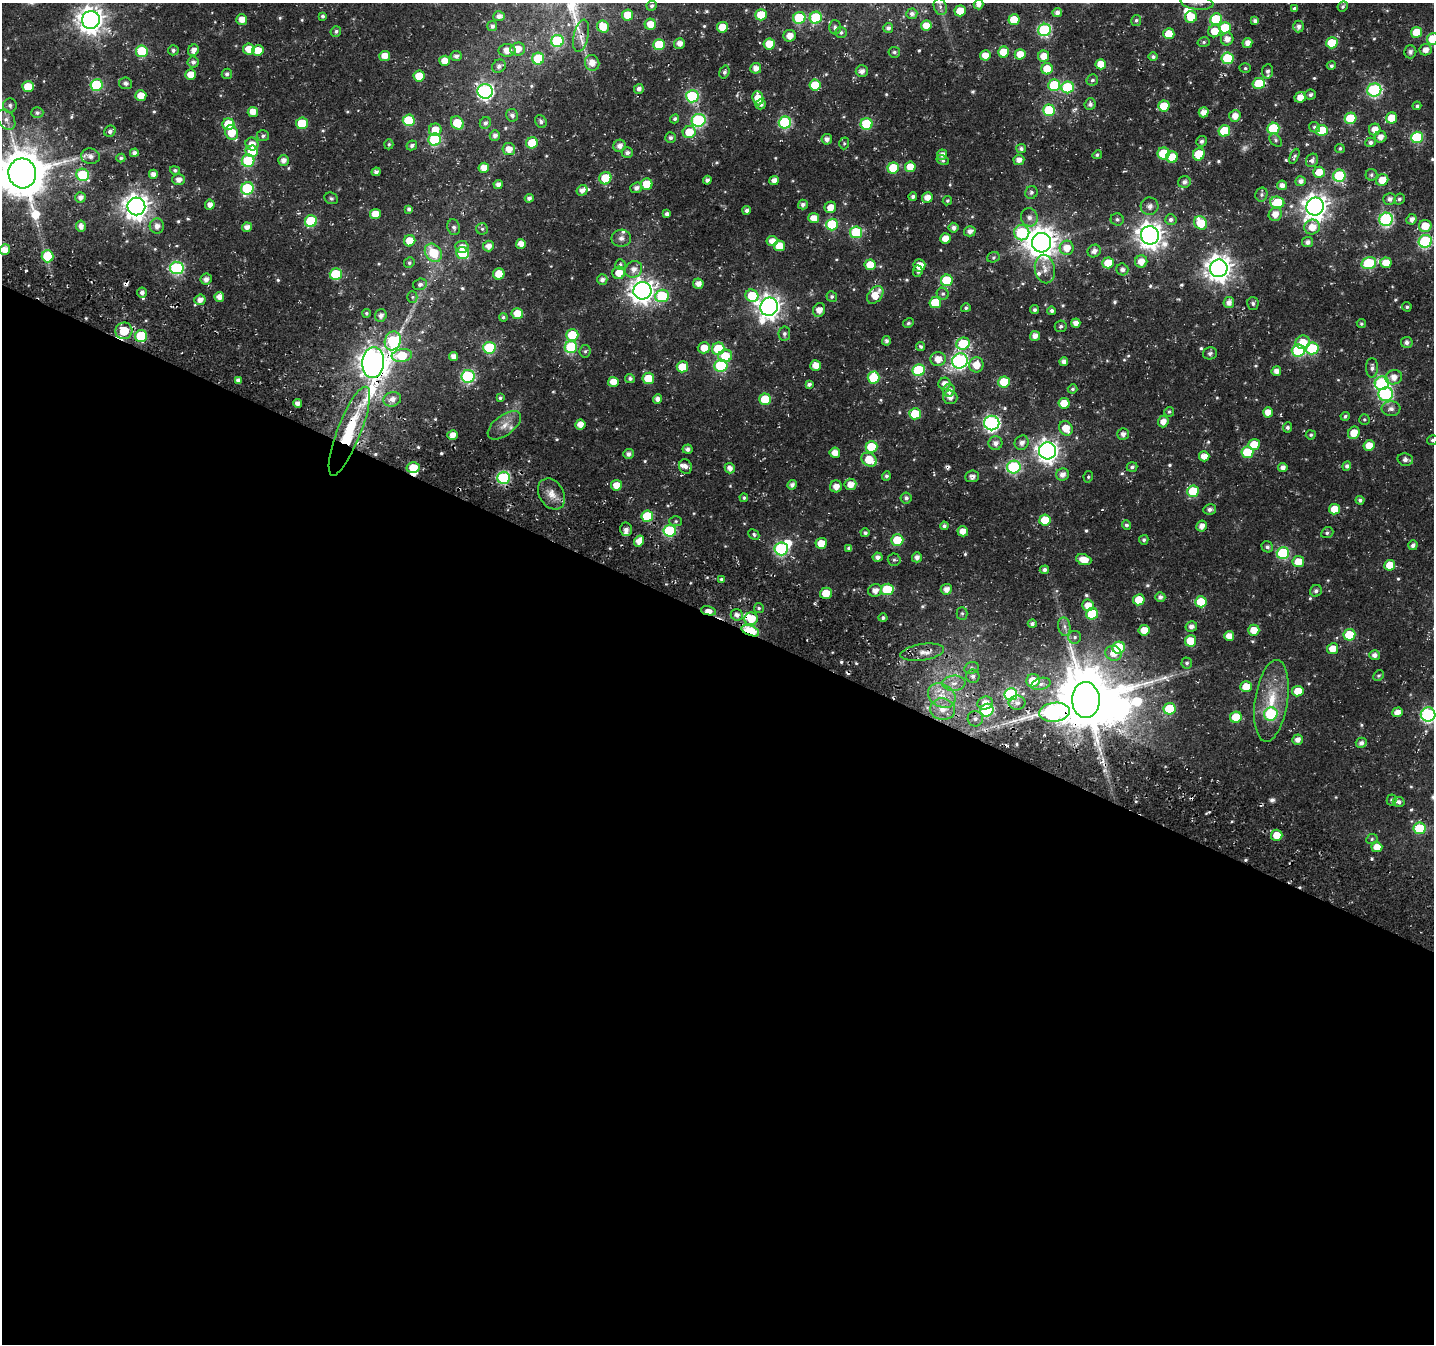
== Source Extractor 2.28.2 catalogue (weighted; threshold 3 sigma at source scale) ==
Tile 14 of 4 x 4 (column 2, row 4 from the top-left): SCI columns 1445-2876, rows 288-1629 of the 5806 x 5920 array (HDU 1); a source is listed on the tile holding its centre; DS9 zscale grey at full resolution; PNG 1436 x 1346 px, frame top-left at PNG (2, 3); each listed source drawn as its Kron ellipse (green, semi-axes under 4 px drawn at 4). Shown black and unused: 54% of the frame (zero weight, under 3 of 4 exposures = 4% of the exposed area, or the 3 px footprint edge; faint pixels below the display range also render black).
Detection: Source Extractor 2.28.2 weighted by HDU 2 'WHT'; one run over the whole footprint, this tile lists its part. Background 0.0176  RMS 0.0038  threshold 0.0172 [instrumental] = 3 sigma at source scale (4.5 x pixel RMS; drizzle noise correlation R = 1.50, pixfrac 1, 0.0396/0.0396 arcsec/px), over >= 5 px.
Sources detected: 616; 1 too faint to see at this stretch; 4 inside a brighter object's white glare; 9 cosmic-ray / hot-pixel residue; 1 long thin detection or spike segment (spike, bleed or trail) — neither listed nor drawn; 8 inside a brighter listed object's ellipse — not listed separately; of the other 593, all 500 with FLUX_AUTO >= 0.633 (the completeness limit of this list) listed and drawn (93 fainter detections not listed), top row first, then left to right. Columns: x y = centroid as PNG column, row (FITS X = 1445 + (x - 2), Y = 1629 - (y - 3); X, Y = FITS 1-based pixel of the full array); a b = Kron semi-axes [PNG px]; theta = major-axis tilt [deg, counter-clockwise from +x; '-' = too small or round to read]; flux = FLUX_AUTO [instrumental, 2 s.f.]
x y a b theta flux
1197 3 16 7 -6 2.2
979 5 5 5 - 2.2
652 6 5 5 - 1
1343 6 5 4 - 0.76
940 7 8 6 -72 1.4
1294 8 4 3 - 0.79
960 11 5 5 - 7.5
1057 13 5 4 - 1.8
912 14 5 5 - 1.3
628 15 5 5 - 7.7
761 15 5 5 - 12
323 16 4 4 - 0.79
499 16 6 5 - 1.9
1191 17 6 6 - 8
799 18 6 6 - 26
816 18 6 6 - 25
242 19 5 5 - 3.8
1216 19 6 6 - 20
91 20 9 9 - 420
1014 20 5 5 - 8.2
1136 20 5 5 - 0.81
1255 21 4 4 - 1.3
650 24 5 5 - 5.7
492 26 5 5 - 1.4
926 26 5 5 - 4.3
1298 26 6 5 - 1.4
603 27 6 5 - 7.6
722 27 5 5 - 6.6
835 27 7 6 - 0.95
888 28 5 5 - 1.3
1225 28 6 5 - 15
1044 30 6 6 - 48
336 31 5 5 - 0.93
1214 31 6 6 - 5.8
841 32 6 5 - 0.93
1416 32 5 5 - 8
1169 34 5 5 - 8.1
581 36 16 7 77 2.8
790 36 6 6 - 3.2
1227 39 6 6 - 2.8
1433 39 6 6 - 13
557 41 6 6 - 34
1204 42 6 5 - 0.68
679 43 5 5 - 2.8
1247 43 5 5 - 2.9
1332 43 6 5 - 13
769 44 5 5 - 8.9
659 45 6 5 - 17
249 49 6 5 - 5.6
518 49 7 6 - 5
173 50 5 5 - 1.2
193 50 6 5 - 2.4
258 50 6 5 - 5.7
507 50 8 6 1 4.1
1426 50 6 5 - 2.8
142 51 6 6 - 19
894 52 6 5 - 0.89
1004 52 5 5 - 9.1
1410 52 6 6 - 1.1
1020 54 5 5 - 6.2
985 55 5 5 - 4.2
385 56 5 5 - 4.4
456 56 5 5 - 1.6
1044 56 6 5 - 5.2
1153 57 4 4 - 0.94
1227 58 6 6 - 17
538 59 6 6 - 19
445 61 5 5 - 4.5
193 62 5 5 - 1.3
592 63 8 7 - 3.4
1101 64 5 5 - 6.3
499 66 7 6 - 1.5
1331 66 4 4 - 0.91
756 68 5 5 - 2.7
1245 68 5 5 - 0.71
1047 69 6 5 - 8.1
862 71 6 6 - 1.8
1268 71 7 5 82 1.5
724 72 6 5 - 1.1
227 74 5 5 - 1
191 75 5 5 - 4.6
419 76 5 5 - 8.6
1092 80 6 5 - 0.92
125 83 6 5 - 1.4
1259 83 6 5 - 17
97 85 6 6 - 32
815 85 5 5 - 11
1054 85 6 6 - 19
28 87 6 5 - 9.8
1068 87 6 6 - 29
639 89 5 5 - 1.7
1374 90 7 6 - 58
485 91 7 7 - 100
1310 95 6 5 - 1
141 96 5 5 - 6
692 96 6 6 - 40
1300 97 6 5 - 4
758 98 7 5 -83 6.8
761 104 5 5 - 1.4
1090 104 6 5 - 1.3
10 105 7 6 - 1.1
1164 106 5 5 - 11
1417 106 4 4 - 0.87
1049 110 6 6 - 26
253 112 5 5 - 4.2
1204 112 5 5 - 3.2
37 113 6 5 - 1
512 115 6 6 - 1.5
1235 116 6 5 - 3.6
1350 118 6 5 - 18
1392 118 6 5 - 8.8
675 119 5 4 - 0.9
6 120 11 8 -53 2.2
409 120 6 5 - 19
699 120 7 6 - 55
541 121 7 5 -54 1.1
785 122 6 6 - 40
302 123 6 5 - 13
457 123 7 6 - 11
485 123 6 5 - 1.2
228 124 6 6 - 16
867 124 6 6 - 26
1314 127 6 5 - 0.96
1273 128 6 5 - 28
435 130 6 6 - 6
1322 130 6 5 - 14
1375 130 6 5 - 3.7
110 131 6 5 - 1.5
1224 131 6 5 - 16
689 132 6 6 - 9.7
231 133 7 6 - 8.2
495 135 5 5 - 1.6
263 136 6 5 - 0.94
1381 137 6 5 - 2.8
1417 137 6 5 - 30
670 138 5 5 - 1.2
827 139 5 5 - 1.8
435 140 6 6 - 33
1276 140 7 5 -52 0.83
1201 141 5 5 - 1.3
1370 142 5 5 - 1.4
532 143 6 5 - 12
844 143 6 4 71 0.69
252 144 6 6 - 3.6
389 144 5 4 - 0.64
412 145 5 4 - 1.1
619 146 6 6 - 2.5
1340 148 5 4 - 0.75
509 149 6 6 - 3.9
1021 149 5 4 - 1.1
252 151 6 5 - 10
134 153 4 4 - 1.5
627 153 5 5 - 1.4
1164 153 6 6 - 15
1199 154 6 5 - 14
942 155 5 5 - 2.2
1097 155 5 4 - 0.77
90 156 9 7 -11 2
1294 156 8 4 66 0.76
1172 157 6 5 - 8.4
121 158 4 4 - 0.86
283 160 5 5 - 2.3
943 160 6 4 -28 0.69
1019 160 5 5 - 2.4
1312 160 7 5 60 1.4
248 161 6 6 - 26
910 167 5 5 - 6.3
484 168 5 5 - 4.2
893 168 6 5 - 15
175 170 5 4 - 0.88
376 172 4 4 - 1.6
1319 172 6 5 - 6.1
22 173 15 14 - 2000
153 174 4 4 - 2.4
83 175 6 6 - 23
1371 175 6 6 - 0.89
1339 176 6 6 - 31
605 178 6 6 - 13
179 180 6 5 - 2.3
707 180 4 4 - 1.3
774 180 5 4 - 2.4
1382 180 6 5 - 6.3
1300 181 5 5 - 1.6
1184 182 6 5 - 1.5
498 184 4 4 - 2
647 184 6 5 - 8.9
1282 185 5 5 - 2.2
247 188 6 6 - 35
636 188 6 5 - 1.7
582 190 6 5 - 2.4
1031 192 6 6 - 0.93
1261 194 7 6 - 0.8
81 197 5 5 - 1.9
913 197 4 4 - 1.1
927 197 5 5 - 3.8
331 198 7 5 -25 0.8
529 198 4 4 - 1.5
1390 199 6 5 - 1.8
1399 199 6 5 - 0.85
947 201 5 4 - 0.68
1277 202 7 6 - 19
803 204 5 4 - 1.3
210 205 5 5 - 2.6
136 206 9 9 - 390
1149 206 9 8 - 2
830 207 6 5 - 4.1
1315 207 9 8 - 360
409 209 4 4 - 1
747 210 4 4 - 1.3
375 214 5 5 - 5.9
667 214 4 4 - 1.4
1275 214 7 6 - 3.3
1029 217 9 8 - 2.1
814 218 5 5 - 4.3
1117 219 6 6 - 0.89
1171 219 6 5 - 1.4
1386 219 7 6 - 67
1411 219 5 5 - 1.8
311 221 6 6 - 26
1201 223 7 6 - 12
832 224 6 6 - 25
81 226 5 5 - 2.2
157 226 7 7 - 2.8
1425 226 6 6 - 7.5
247 227 5 4 - 2.5
454 227 8 6 -76 1.2
1312 227 8 7 - 4.9
954 228 5 5 - 1.6
482 229 6 5 - 0.83
970 231 6 5 - 2
856 232 6 6 - 29
1022 233 8 7 - 40
1150 235 9 9 - 390
621 238 10 8 3 2
945 238 5 5 - 5.5
410 241 6 5 - 5.9
772 241 5 5 - 3.5
1425 241 6 6 - 52
1307 242 5 5 - 1.5
1041 243 10 9 - 610
521 244 5 5 - 3.8
488 246 5 5 - 2.7
779 246 5 5 - 6.8
462 247 7 6 - 3.2
1067 248 7 7 - 5.2
5 250 5 5 - 4.4
1094 251 7 6 - 2
433 253 10 7 -53 11
463 253 6 6 - 15
47 256 6 6 - 16
993 257 6 5 - 0.71
1141 261 6 6 - 4
409 263 5 5 - 0.73
1108 263 6 5 - 8
1369 263 7 6 - 32
1386 263 5 5 - 5.2
620 264 5 5 - 0.85
870 265 5 5 - 8.3
919 265 6 6 - 5.7
177 268 7 6 - 55
1219 268 9 8 - 390
634 269 9 8 - 3
1045 269 14 10 -79 3.7
1122 269 6 6 - 1.6
918 271 6 5 - 1.1
619 273 6 6 - 5
336 274 6 6 - 18
499 274 6 5 - 6.8
206 279 6 5 - 1.8
602 280 5 5 - 1.7
947 280 6 5 - 19
420 284 7 5 17 1.2
698 284 5 5 - 2.7
642 291 9 9 - 310
142 293 5 5 - 1.6
943 294 6 5 - 0.9
875 295 10 6 51 6.6
662 296 7 6 - 22
752 296 6 6 - 14
832 296 5 5 - 0.85
219 297 5 5 - 3
412 297 5 5 - 0.64
200 300 5 5 - 2.3
1229 302 6 5 - 2.3
935 303 6 5 - 13
1253 303 6 5 - 0.89
769 307 9 8 - 310
1407 307 5 4 - 0.7
966 308 5 4 - 0.77
819 310 7 6 - 3.6
1034 310 4 4 - 0.88
1052 311 4 4 - 1.2
366 313 4 4 - 0.68
517 314 6 5 - 8.4
381 315 7 5 72 2
503 317 4 4 - 0.8
908 323 5 4 - 0.74
1076 323 5 4 - 2.7
1361 323 5 4 - 0.68
1061 326 6 5 - 0.93
124 331 8 8 - 13
784 334 7 6 - 1.1
572 335 6 6 - 15
141 336 6 6 - 23
1035 336 5 5 - 2.6
393 341 9 8 - 33
886 341 5 4 - 1.2
1303 342 7 6 - 6
1407 342 6 5 - 1.4
963 344 7 6 - 16
921 346 4 4 - 0.77
571 347 6 6 - 31
489 348 6 6 - 32
704 348 6 5 - 4.4
1312 348 6 6 - 26
718 349 6 6 - 17
1298 350 6 6 - 35
585 351 6 5 - 0.77
1210 353 7 6 - 1.1
402 356 10 6 8 15
453 356 4 4 - 2.6
725 356 7 6 - 9.3
938 359 7 7 - 4.4
960 361 8 7 - 93
1064 362 4 4 - 1.9
373 363 15 11 85 460
976 365 7 7 - 5.7
721 366 6 6 - 38
816 366 5 5 - 4.4
682 367 6 5 - 11
1372 368 10 6 89 1.5
919 370 6 6 - 29
1276 371 5 5 - 2.6
468 376 6 6 - 52
1394 377 8 7 - 3.5
630 378 5 4 - 1.1
648 378 6 5 - 11
873 378 6 6 - 16
238 380 4 4 - 1.7
613 382 5 5 - 4.6
1004 382 6 5 - 14
1382 383 7 6 - 58
809 384 4 3 - 1.3
944 384 6 6 - 2.9
1073 389 5 4 - 0.77
949 390 6 6 - 2.7
1386 394 7 7 - 57
950 397 7 7 - 2.1
500 398 4 4 - 0.81
392 399 9 7 16 2.7
657 399 4 4 - 2.5
765 399 6 5 - 14
297 403 4 4 - 2
1064 403 5 5 - 7
1391 409 9 7 -1 1.7
1169 412 5 5 - 0.66
1268 412 5 5 - 4.5
915 414 6 5 - 15
1345 416 4 4 - 0.89
1364 419 5 5 - 0.63
1163 421 6 5 - 2.9
992 423 7 7 - 98
580 424 5 5 - 3.8
504 425 19 10 37 4.3
1287 427 5 4 - 1.1
1066 428 7 6 - 6
349 431 47 11 69 23
1354 433 6 5 - 6.2
1123 434 6 5 - 1.6
453 435 5 5 - 3.2
1311 435 5 4 - 0.65
1432 440 5 5 - 0.69
995 443 7 7 - 2.1
1022 443 7 6 - 2.1
1254 444 6 5 - 6.5
1369 446 5 5 - 5
872 447 6 5 - 16
688 449 5 4 - 1.5
1048 451 8 8 - 260
1247 452 6 5 - 15
835 453 5 5 - 4
628 454 5 5 - 1.5
1204 456 5 5 - 3.8
1405 459 8 6 -10 1.6
869 460 8 6 -33 9
685 466 7 6 - 1.4
1347 466 4 4 - 1.2
1014 467 7 6 - 48
1132 467 5 4 - 1
1283 467 5 4 - 2.1
413 468 6 5 - 7.6
730 468 5 5 - 2.1
1062 474 6 6 - 2.5
886 476 5 4 - 0.91
972 476 7 6 - 1.5
1088 477 6 4 77 0.66
503 478 6 6 - 41
850 484 6 6 - 4
616 485 5 5 - 5.1
792 485 5 4 - 1.7
836 486 6 6 - 2.6
1193 491 6 5 - 15
552 494 17 12 -57 4.5
744 498 4 4 - 0.73
906 498 5 5 - 1.2
1360 500 4 4 - 1
1210 509 6 5 - 1.5
1335 509 5 5 - 6.2
647 516 6 5 - 20
1045 520 6 5 - 12
676 521 6 5 - 0.72
1126 525 5 4 - 1
944 526 4 4 - 0.94
1202 526 5 5 - 2.7
626 529 7 6 - 1.7
670 531 6 6 - 33
963 531 5 5 - 3.9
865 533 4 4 - 0.99
1327 533 6 5 - 0.86
754 535 6 5 - 0.89
897 540 6 5 - 14
1144 540 5 4 - 0.93
639 541 5 5 - 3.8
821 543 5 5 - 6.4
1413 545 5 4 - 1.6
1267 547 6 5 - 1.2
849 548 4 4 - 1
781 549 7 6 - 48
1283 553 6 6 - 32
877 557 5 4 - 1.7
917 557 5 5 - 1.9
894 560 6 6 - 0.85
1084 560 8 5 -20 5.9
1298 562 6 5 - 7
1390 565 5 5 - 6.4
1044 570 4 4 - 1.5
721 579 3 3 - 0.64
887 589 6 5 - 21
946 589 6 5 - 2.8
875 590 7 6 - 2.9
1316 591 6 5 - 1.3
826 593 6 5 - 7
1160 597 5 4 - 1.4
1139 600 6 5 - 11
1201 602 6 5 - 9.8
1088 605 6 6 - 4.8
759 608 5 5 - 0.75
708 611 8 4 -12 3.9
962 613 6 5 - 0.74
1092 614 6 5 - 17
737 615 6 5 - 1.8
883 618 4 4 - 0.95
751 619 7 6 - 7.2
1032 624 4 4 - 1.1
1191 626 6 5 - 1.9
1064 627 9 6 -81 1.6
1144 630 5 5 - 5.8
1254 630 5 5 - 5.6
750 631 9 5 -22 31
1349 635 6 5 - 16
1229 636 5 5 - 3.8
1075 637 6 6 - 1
1190 641 6 5 - 10
1119 648 6 6 - 22
1333 649 5 5 - 5.4
922 652 22 8 9 4
1113 653 8 7 - 4.3
1374 655 5 5 - 1.9
1187 663 5 5 - 0.83
972 668 7 5 20 1.1
1378 675 6 5 - 0.78
973 676 7 6 - 1.5
1033 681 7 6 - 8
954 683 11 7 5 3.2
1041 684 10 6 15 1.7
1246 687 5 5 - 6.8
1298 691 5 5 - 6.7
1011 694 6 6 - 47
942 696 15 11 -32 6.6
1086 700 18 14 -87 2900
1271 701 41 16 82 16
985 703 8 6 17 4.1
1017 703 8 7 - 1.9
943 709 12 11 - 5.4
1170 709 6 5 - 19
987 710 7 6 - 40
1054 712 15 9 7 110
1397 712 5 4 - 3.3
1271 714 7 6 - 25
1428 715 7 7 - 75
1236 717 6 5 - 13
975 719 8 7 - 1.7
1298 740 5 5 - 2.3
1361 743 5 5 - 1.5
1392 800 5 5 - 0.92
1399 802 6 5 - 1.3
1419 828 6 5 - 15
1277 835 6 5 - 5.7
1372 839 6 5 - 0.65
1377 847 5 5 - 4.9
Overlapping masked pixels (flux is a lower limit): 10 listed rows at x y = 581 36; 532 143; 373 363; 349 431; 708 611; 751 619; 750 631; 922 652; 1086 700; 1054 712
Isophote crosses this tile's border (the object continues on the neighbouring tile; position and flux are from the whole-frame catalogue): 9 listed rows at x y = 1197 3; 979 5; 940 7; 1433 39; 1426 50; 22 173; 1425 241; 1432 440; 1428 715